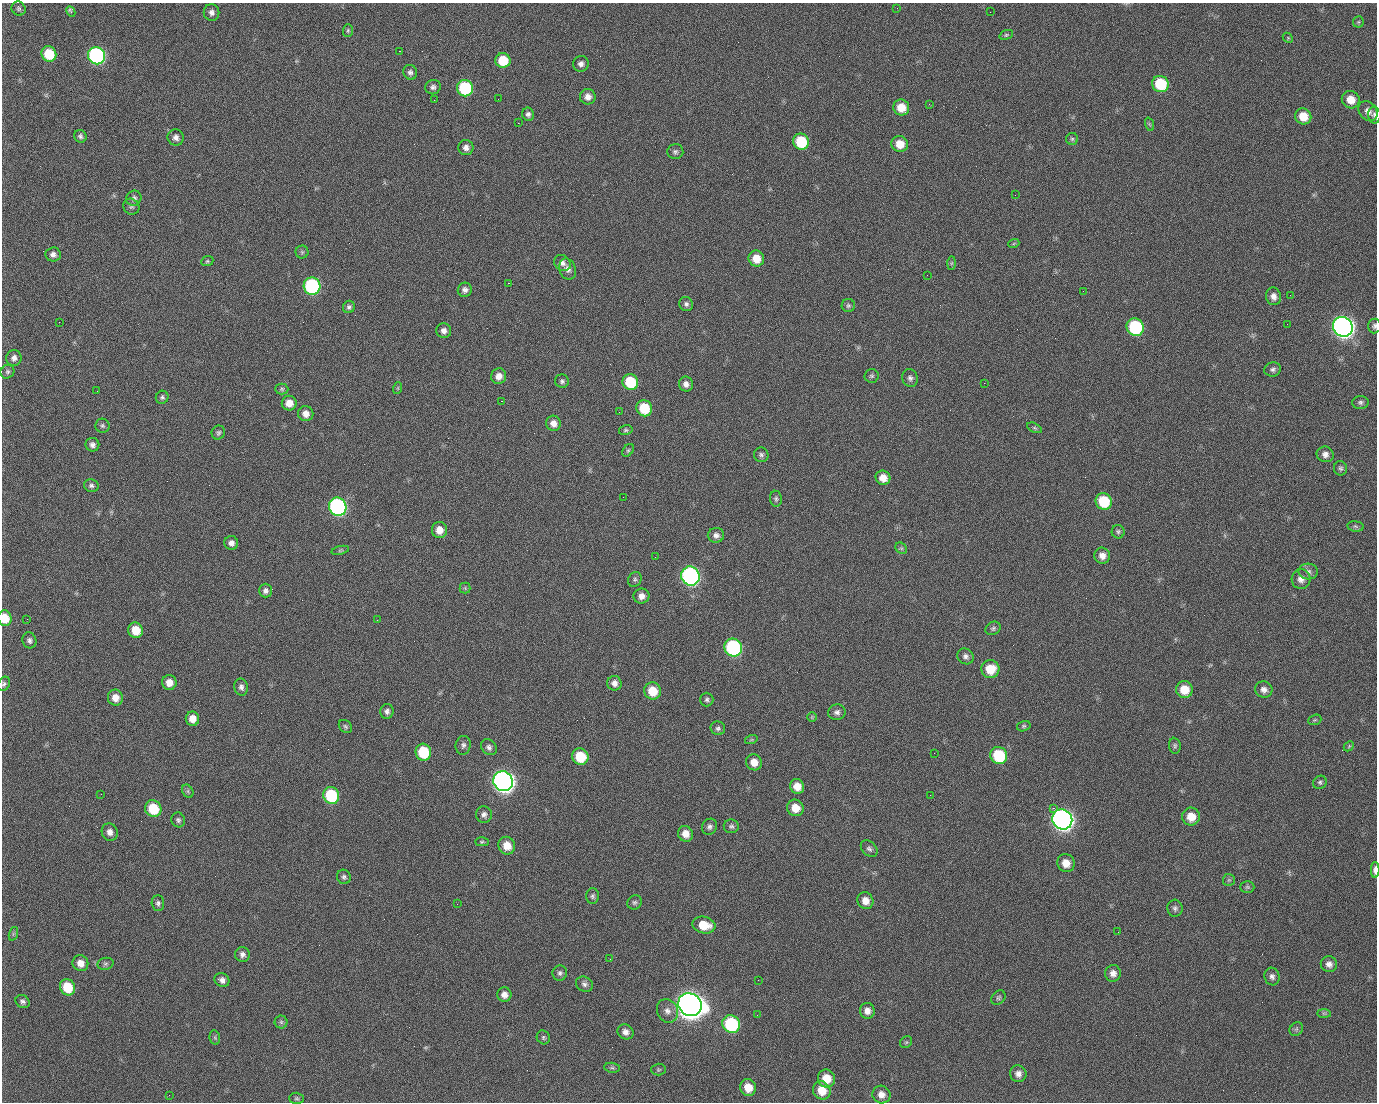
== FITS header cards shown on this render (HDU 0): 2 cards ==
NAXIS1  =                 1375 / length of data axis 1
NAXIS2  =                 1100 / length of data axis 2

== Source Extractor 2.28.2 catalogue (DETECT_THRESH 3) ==
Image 1375 x 1100 px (HDU 0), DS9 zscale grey, 1 PNG px = 1 image px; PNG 1379 x 1104 px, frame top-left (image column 1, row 1100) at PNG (2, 3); each listed source drawn as its Kron ellipse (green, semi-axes under 4 px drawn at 4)
Background 1480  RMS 30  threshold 91.4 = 3 sigma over >= 5 px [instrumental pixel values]
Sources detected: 223; all 223 listed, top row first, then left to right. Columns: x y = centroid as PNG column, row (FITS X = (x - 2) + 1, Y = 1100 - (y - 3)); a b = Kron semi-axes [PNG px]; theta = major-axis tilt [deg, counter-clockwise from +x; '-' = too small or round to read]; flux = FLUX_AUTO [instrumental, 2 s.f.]
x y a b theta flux
897 8 2 2 - 8.4e+02
19 9 7 6 - 4.9e+03
71 11 5 3 - 6.6e+03
212 12 8 8 - 8.6e+03
990 12 2 2 - 1.5e+03
1358 22 5 5 - 3.0e+03
348 30 6 5 - 3.3e+03
1006 35 7 4 19 3.3e+03
1288 38 6 4 -46 2.6e+03
399 51 2 2 - 2.3e+04
49 54 8 7 - 7.3e+04
97 56 9 8 - 4.9e+05
503 60 7 7 - 5.6e+04
581 64 8 7 - 8.3e+03
410 72 7 6 - 6.4e+03
1160 84 8 8 - 1.0e+05
433 87 8 7 - 7.2e+03
465 88 8 8 - 1.7e+05
588 97 8 7 - 1.3e+04
498 99 2 2 - 1.1e+03
434 100 2 2 - 4.4e+03
1351 100 9 8 - 2.6e+04
929 104 2 2 - 9.5e+02
901 108 8 8 - 3.6e+04
1368 111 11 8 -50 1.2e+04
528 114 6 6 - 6.1e+03
1374 115 8 6 -88 5.7e+03
1303 116 8 7 - 3.5e+04
518 123 2 2 - 2.8e+04
1149 124 7 4 -71 3.2e+03
80 136 6 6 - 5.4e+03
176 138 8 8 - 9.7e+03
1072 139 6 6 - 4.1e+03
801 142 8 8 - 9.0e+04
900 144 8 8 - 3.1e+04
466 147 7 7 - 1.0e+04
675 152 8 7 - 5.5e+03
1015 195 2 2 - 7.1e+03
134 198 8 7 - 6.3e+03
131 207 8 7 - 5.5e+03
1014 243 6 3 20 2.3e+03
302 252 6 6 - 4.0e+03
53 254 7 7 - 9.3e+03
756 258 8 7 - 3.2e+04
207 261 6 5 - 3.2e+03
562 263 9 7 -35 8.8e+03
951 263 7 4 88 3.5e+03
568 269 11 8 -68 1.2e+04
927 275 2 2 - 9.8e+02
508 283 2 2 - 5.7e+04
312 286 8 8 - 3.1e+05
465 290 7 7 - 8.4e+03
1083 291 2 2 - 3.5e+03
1290 295 2 2 - 1.9e+03
1274 296 9 7 -78 1.2e+04
686 304 7 6 - 6.3e+03
848 305 6 6 - 4.4e+03
349 307 6 6 - 5.3e+03
59 322 2 2 - 1.3e+03
1287 324 2 2 - 1.3e+03
1374 326 7 6 - 5.1e+03
1135 327 9 8 - 1.8e+05
1343 327 10 9 - 1.4e+06
444 331 7 7 - 9.5e+03
14 358 8 7 - 9.0e+03
1273 369 8 7 - 6.6e+03
7 372 7 6 - 4.9e+03
499 376 8 7 - 1.5e+04
872 376 7 7 - 4.6e+03
910 378 9 7 -67 7.5e+03
562 381 7 6 - 5.0e+03
630 382 8 7 - 9.0e+04
984 383 2 2 - 2.1e+04
686 384 7 7 - 1.0e+04
398 388 6 3 72 2.2e+03
282 389 6 5 - 4.0e+03
97 391 2 2 - 1.4e+03
162 397 6 6 - 4.6e+03
501 401 3 2 - 5.8e+04
1360 402 8 6 4 5.5e+03
289 403 7 7 - 1.9e+04
644 408 8 8 - 6.8e+04
619 412 2 2 - 8.9e+02
306 414 8 7 - 1.5e+04
553 423 8 7 - 1.5e+04
102 426 7 7 - 4.8e+03
1035 428 8 4 -27 3.4e+03
626 430 7 5 14 3.6e+03
218 433 7 6 - 4.8e+03
92 445 7 6 - 8.0e+03
628 450 7 4 53 3.5e+03
1325 454 8 7 - 1.0e+04
761 455 7 7 - 5.6e+03
1340 468 7 6 - 4.9e+03
883 478 7 7 - 2.0e+04
91 485 7 6 - 5.6e+03
623 497 2 2 - 3.1e+03
776 499 8 6 -83 4.7e+03
1104 501 8 8 - 8.7e+04
338 507 9 8 - 5.4e+05
1355 526 8 5 -8 4.1e+03
439 530 8 7 - 2.1e+04
1118 532 7 6 - 4.4e+03
716 535 8 7 - 9.4e+03
231 543 7 7 - 9.7e+03
901 548 6 5 - 3.5e+03
340 550 9 3 13 3.3e+03
1102 556 8 7 - 1.4e+04
655 557 2 2 - 7.3e+02
1308 572 9 8 - 8.1e+03
690 576 10 9 - 6.5e+05
635 579 8 6 60 5.0e+03
1301 579 10 9 - 1.3e+04
465 588 5 5 - 3.0e+03
265 591 7 6 - 7.2e+03
641 596 8 7 - 1.3e+04
5 618 8 6 -77 3.9e+04
27 619 2 2 - 4.3e+03
377 620 2 2 - 1.2e+04
993 628 8 6 29 5.0e+03
136 630 8 7 - 4.0e+04
29 640 8 7 - 6.8e+03
733 647 9 8 - 3.1e+05
966 656 8 7 - 7.7e+03
990 669 9 9 - 4.6e+04
169 682 7 7 - 1.8e+04
614 683 7 7 - 1.1e+04
4 684 7 5 60 4.7e+03
241 687 8 7 - 7.6e+03
1184 690 8 8 - 3.8e+04
1264 690 8 8 - 1.1e+04
652 691 8 8 - 4.4e+04
115 698 8 7 - 1.9e+04
707 700 7 6 - 5.0e+03
387 711 7 6 - 7.4e+03
837 712 9 8 - 8.3e+03
812 717 5 5 - 2.6e+03
192 719 7 6 - 1.9e+04
1315 720 7 5 20 3.1e+03
345 726 7 5 -45 4.1e+03
1024 726 7 5 16 3.6e+03
718 728 7 7 - 5.5e+03
751 740 6 4 18 3.0e+03
463 745 9 7 82 7.2e+03
1175 746 8 6 -84 4.7e+03
1349 746 6 4 46 2.6e+03
489 747 9 7 -46 7.1e+03
423 752 8 8 - 9.3e+04
934 753 3 2 - 1.7e+03
999 755 9 8 - 1.1e+05
580 757 8 8 - 6.9e+04
754 762 8 7 - 2.0e+04
503 781 10 9 - 1.5e+06
1320 782 7 6 - 4.5e+03
797 786 7 7 - 2.2e+04
188 791 7 5 -61 3.8e+03
101 794 2 2 - 2.5e+03
331 795 9 8 - 1.3e+05
930 795 2 2 - 8.2e+03
795 808 8 8 - 2.8e+04
1053 808 2 2 - 1.7e+04
153 809 8 8 - 7.1e+04
484 814 8 8 - 8.4e+03
1191 817 9 8 - 3.0e+04
1062 819 10 9 - 1.4e+06
178 820 7 7 - 5.3e+03
731 826 7 7 - 5.3e+03
710 827 8 7 - 7.1e+03
110 832 9 8 - 1.2e+04
686 834 8 7 - 2.0e+04
482 842 7 4 -1 3.1e+03
507 846 9 8 - 2.6e+04
869 849 9 7 -45 6.2e+03
1066 863 9 8 - 2.3e+04
1375 870 8 3 90 1.1e+04
344 877 7 7 - 5.6e+03
1229 880 6 6 - 3.6e+03
1247 887 7 5 0 4.0e+03
593 896 8 6 89 5.1e+03
865 901 8 8 - 1.8e+04
634 902 7 7 - 5.4e+03
158 903 8 6 -88 5.7e+03
457 904 2 2 - 1.8e+03
1175 908 8 7 - 6.3e+03
704 925 11 8 -13 4.1e+04
1118 932 2 2 - 2.6e+03
13 934 7 4 72 3.1e+03
242 955 7 7 - 8.5e+03
610 959 2 2 - 2.8e+03
80 963 8 7 - 1.7e+04
105 964 8 6 15 5.0e+03
1329 964 8 7 - 1.0e+04
560 973 7 7 - 6.1e+03
1113 973 8 8 - 1.3e+04
1272 977 9 7 -73 7.8e+03
222 980 8 6 -36 9.4e+03
758 980 2 2 - 2.2e+03
584 984 9 7 -30 7.3e+03
67 987 8 7 - 5.7e+04
504 995 7 7 - 1.1e+04
998 998 8 6 45 4.3e+03
23 1002 7 6 - 6.1e+03
690 1005 12 11 - 3.4e+06
667 1011 12 10 -65 1.4e+04
867 1011 8 7 - 1.3e+04
1324 1013 7 4 0 3.7e+03
757 1015 2 2 - 1.3e+03
281 1022 6 6 - 4.0e+03
731 1024 9 8 - 1.8e+05
1296 1029 7 6 - 4.1e+03
626 1032 8 7 - 1.0e+04
543 1037 7 6 - 4.2e+03
215 1038 7 5 -78 3.4e+03
906 1042 6 5 - 3.5e+03
612 1068 8 5 -7 3.9e+03
658 1070 7 6 - 3.5e+03
1018 1074 8 8 - 1.1e+04
826 1078 9 8 - 3.6e+04
748 1087 8 8 - 2.9e+04
822 1090 9 8 - 3.4e+04
169 1095 2 2 - 5.8e+03
881 1095 9 8 - 1.4e+04
297 1098 7 5 -1 3.6e+03
At the frame edge (FLAGS 8, measured only in part): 5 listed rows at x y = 1374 115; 1374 326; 5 618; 4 684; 1375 870